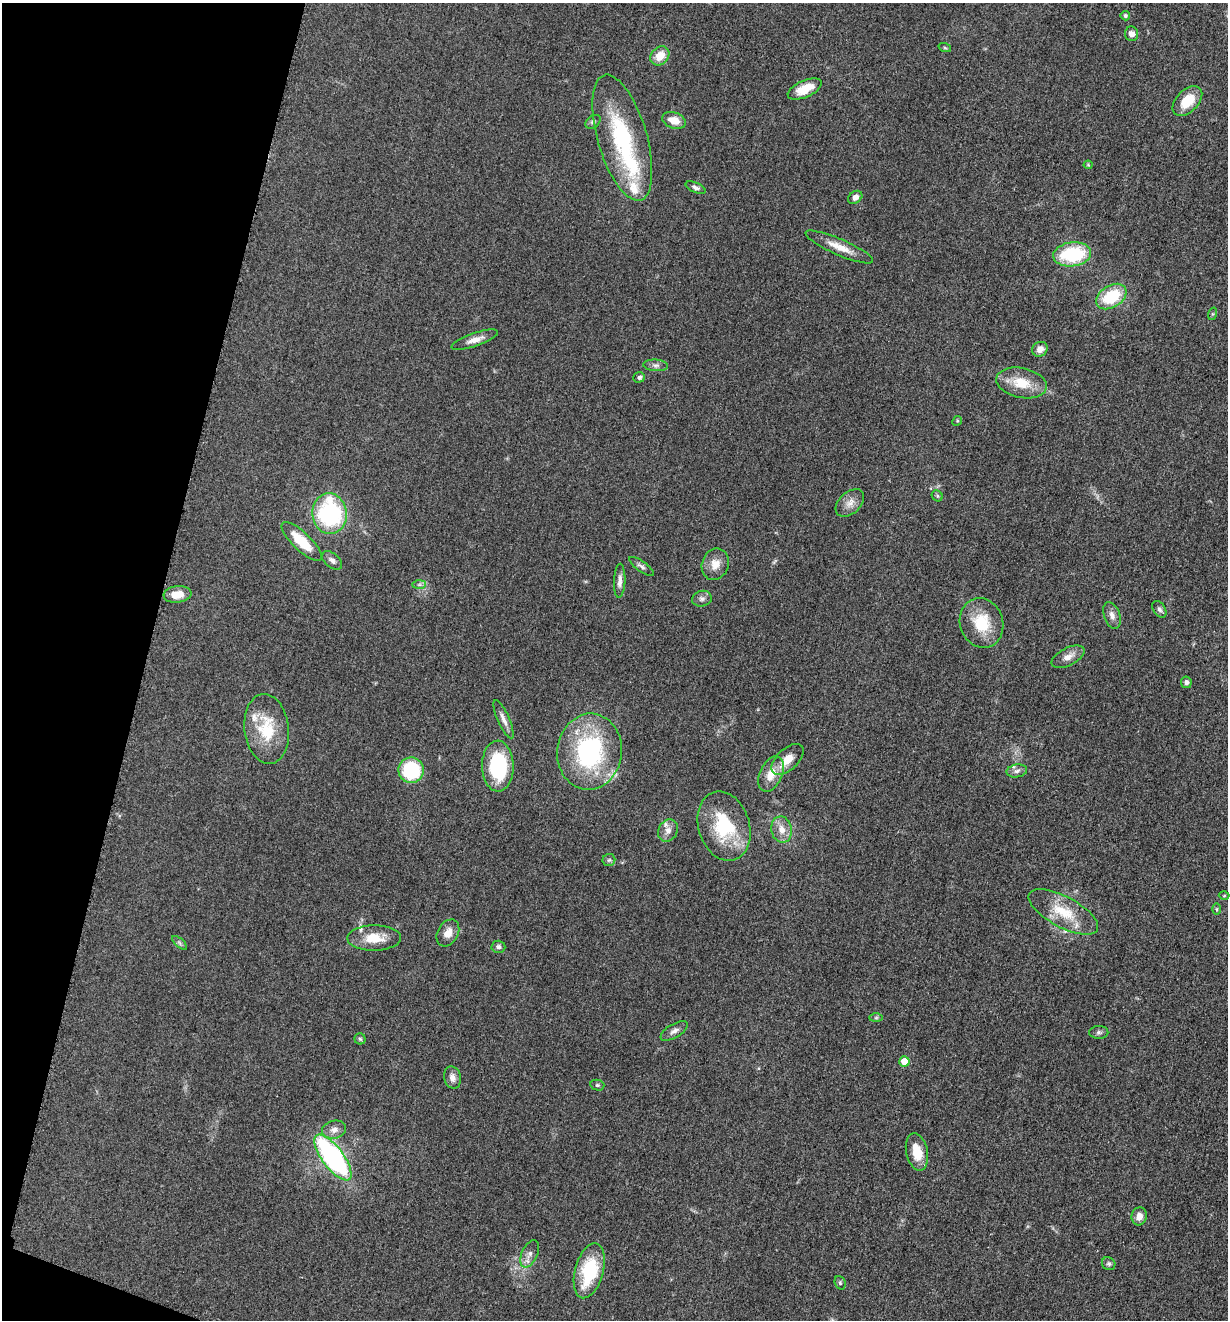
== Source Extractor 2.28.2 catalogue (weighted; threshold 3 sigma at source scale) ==
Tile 9 of 4 x 4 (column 1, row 3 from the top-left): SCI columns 265-1490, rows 1330-2647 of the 5307 x 5292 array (HDU 1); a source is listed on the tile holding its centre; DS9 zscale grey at full resolution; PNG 1230 x 1322 px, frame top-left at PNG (2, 3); each listed source drawn as its Kron ellipse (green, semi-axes under 4 px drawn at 4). Shown black and unused: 12% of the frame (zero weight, under 3 of 5 exposures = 1% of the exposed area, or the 3 px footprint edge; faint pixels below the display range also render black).
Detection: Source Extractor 2.28.2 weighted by HDU 2 'WHT'; one run over the whole footprint, this tile lists its part. Background 0.05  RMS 0.0056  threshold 0.025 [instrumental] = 3 sigma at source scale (4.5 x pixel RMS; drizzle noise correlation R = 1.50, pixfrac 1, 0.05/0.05 arcsec/px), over >= 5 px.
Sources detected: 79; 1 too faint to see at this stretch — neither listed nor drawn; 6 inside a brighter listed object's ellipse — not listed separately; the other 72 listed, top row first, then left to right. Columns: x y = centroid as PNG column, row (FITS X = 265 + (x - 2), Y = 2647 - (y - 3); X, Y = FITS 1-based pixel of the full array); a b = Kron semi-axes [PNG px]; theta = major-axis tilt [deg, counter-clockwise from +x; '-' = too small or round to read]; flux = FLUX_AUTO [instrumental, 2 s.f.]
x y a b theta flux
1125 16 5 4 - 1.1
1132 34 7 6 - 2.8
945 48 6 4 -19 0.73
660 56 10 8 48 7.8
805 89 18 8 24 11
1187 101 18 11 45 14
674 120 12 8 -19 6.5
593 122 8 6 36 1.4
622 138 65 24 -74 59
1088 165 4 4 - 0.55
696 187 10 5 -23 1.7
855 197 8 5 38 2.8
839 247 36 8 -23 8.5
1072 254 19 12 7 38
1111 296 16 11 32 26
1212 314 6 4 71 0.77
475 340 24 6 19 4.7
1040 349 8 7 - 4.2
656 365 12 5 -4 2
639 377 6 5 - 1.2
1021 383 25 15 -12 13
957 421 5 4 - 0.6
937 496 6 5 - 0.87
850 503 17 10 43 4.9
330 514 20 17 -83 67
302 541 26 9 -43 16
332 560 12 7 -39 2.5
715 564 16 13 70 6.5
641 566 14 5 -35 1.9
620 581 17 5 88 3.1
419 584 7 4 0 1.2
178 594 14 8 6 8.3
702 599 10 8 14 2.1
1159 609 9 6 -58 1.5
1112 615 14 8 -70 3.3
982 623 25 21 -70 20
1068 657 18 8 27 4.6
1186 682 6 5 - 1.7
504 719 21 6 -66 3.5
267 729 35 22 -83 24
589 752 38 32 83 77
788 759 19 10 43 8.2
498 766 25 16 -88 39
411 770 13 12 - 36
1017 771 10 6 10 2
771 774 19 11 65 9
724 826 35 25 -73 35
782 829 13 10 -79 5.9
668 830 12 9 62 3.6
609 860 6 6 - 1.1
1224 895 5 3 - 0.58
1216 909 6 4 -90 0.7
1063 912 38 15 -28 19
448 933 14 10 61 5.4
374 938 27 12 0 12
180 943 9 4 -42 1.3
498 947 7 6 - 1.6
876 1018 7 4 0 0.88
674 1031 15 7 31 2.6
1099 1032 9 6 1 1.6
360 1039 5 5 - 0.94
904 1061 5 5 - 7.7
452 1078 11 8 -77 3.1
597 1085 7 5 -14 1.1
334 1130 12 9 12 3.6
917 1152 19 10 -77 11
333 1157 27 10 -53 120
1139 1216 9 7 75 3.9
530 1254 15 7 65 3.3
1109 1264 7 6 - 1.4
589 1271 28 14 75 33
840 1283 7 5 -69 0.89